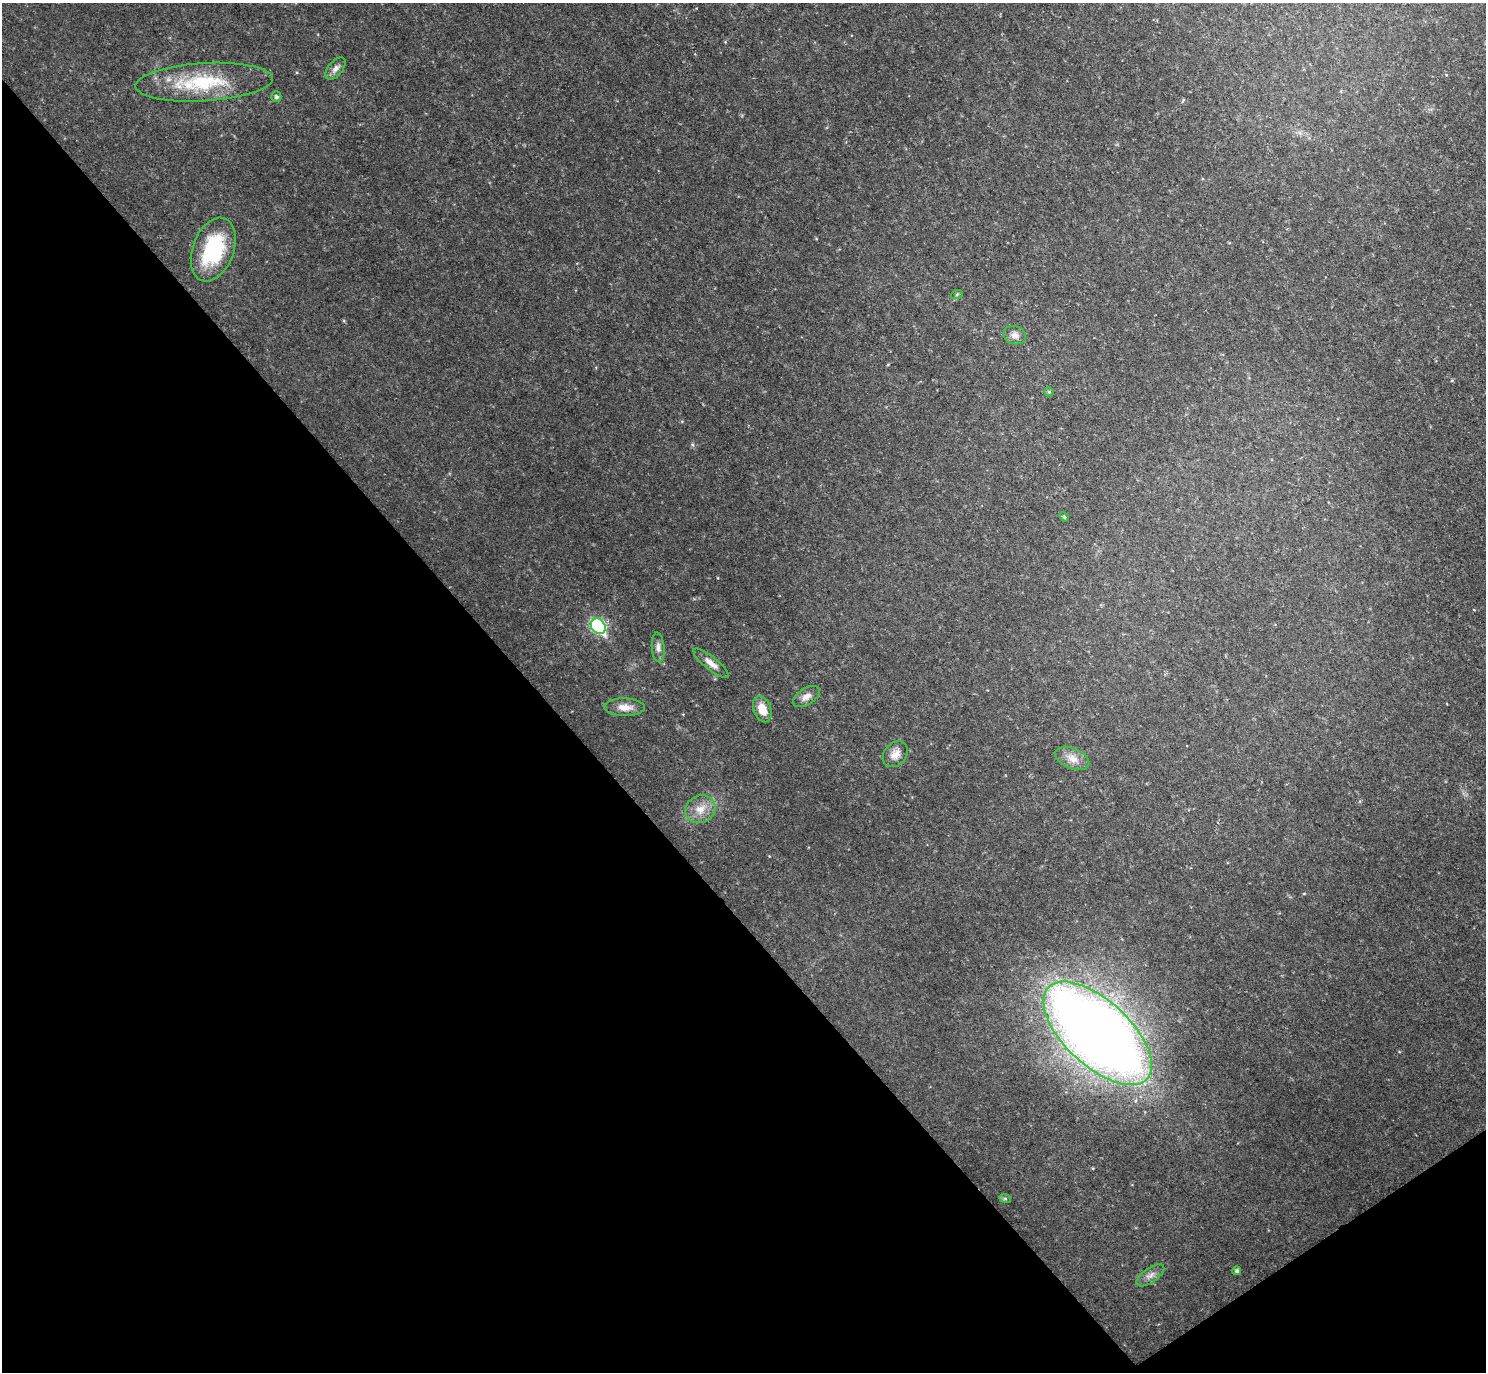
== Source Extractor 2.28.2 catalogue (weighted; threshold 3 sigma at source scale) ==
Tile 14 of 4 x 4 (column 2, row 4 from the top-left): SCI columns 1487-2970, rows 298-1667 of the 5938 x 5933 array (HDU 1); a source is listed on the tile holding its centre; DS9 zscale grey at full resolution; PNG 1488 x 1374 px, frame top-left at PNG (2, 3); each listed source drawn as its Kron ellipse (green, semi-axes under 4 px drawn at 4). Shown black and unused: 38% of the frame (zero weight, under 2 of 3 exposures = <1% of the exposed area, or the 3 px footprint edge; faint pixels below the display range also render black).
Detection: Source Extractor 2.28.2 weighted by HDU 2 'WHT'; one run over the whole footprint, this tile lists its part. Background 0.0475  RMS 0.0077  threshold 0.0345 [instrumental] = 3 sigma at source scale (4.5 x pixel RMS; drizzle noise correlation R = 1.50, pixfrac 1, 0.05/0.05 arcsec/px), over >= 5 px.
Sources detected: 21; all 21 listed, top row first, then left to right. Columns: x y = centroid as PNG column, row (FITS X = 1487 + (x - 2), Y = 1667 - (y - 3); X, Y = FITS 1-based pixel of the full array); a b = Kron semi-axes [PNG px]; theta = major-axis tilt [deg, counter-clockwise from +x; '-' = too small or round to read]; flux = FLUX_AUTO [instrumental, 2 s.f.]
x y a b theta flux
335 69 13 7 51 3.7
204 82 69 19 3 54
276 97 5 5 - 2
213 250 33 20 69 58
957 294 6 4 19 0.81
1015 335 11 9 -14 4.1
1049 392 5 4 - 0.91
1064 517 5 4 - 1
598 626 8 7 - 110
658 647 15 6 -85 3.7
711 663 22 6 -39 5.9
806 697 15 8 33 4.9
625 707 20 9 -1 7.8
762 709 13 8 -70 11
895 754 14 11 48 6.2
1072 758 18 10 -22 7.6
700 809 16 13 26 9.9
1098 1033 67 32 -43 1100
1005 1198 6 4 -20 1
1237 1271 4 4 - 1.6
1150 1275 16 7 35 4.2